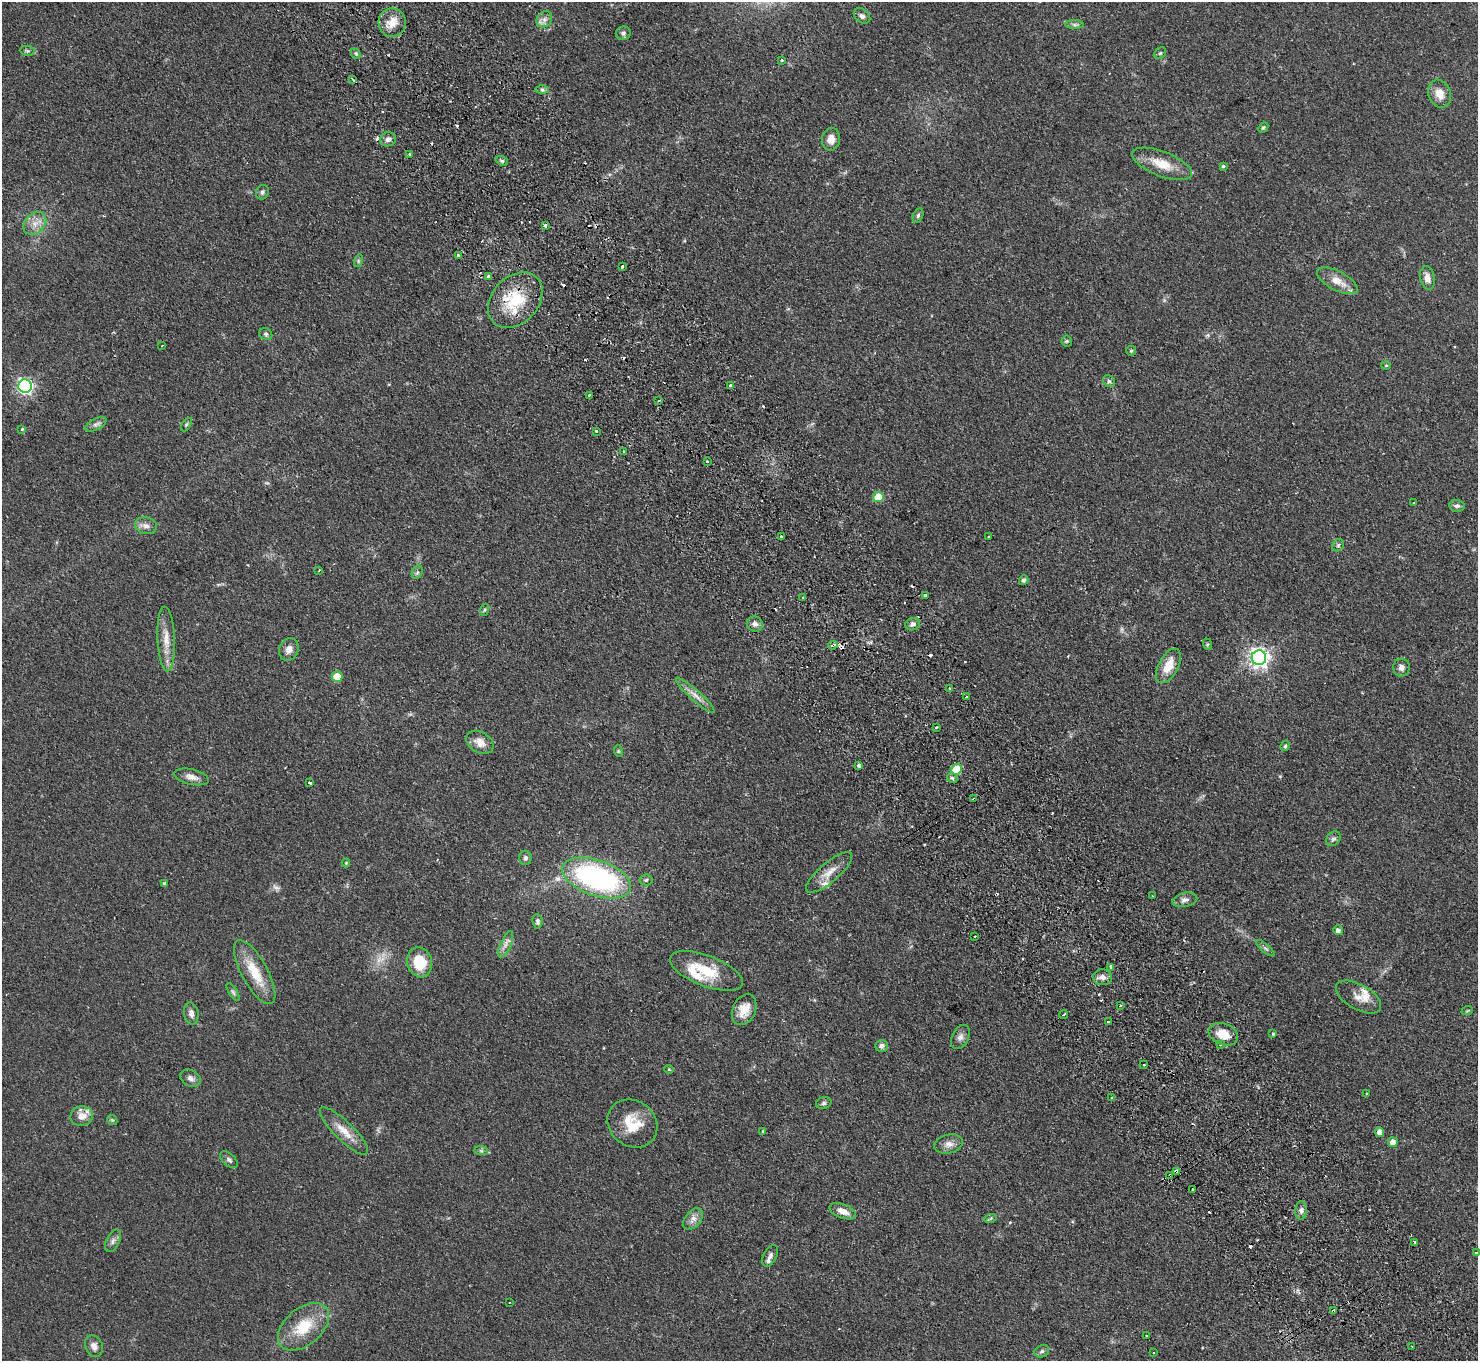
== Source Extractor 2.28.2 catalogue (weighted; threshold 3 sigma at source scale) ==
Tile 6 of 4 x 4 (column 2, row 2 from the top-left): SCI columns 1526-3001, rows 3056-4414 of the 6002 x 5970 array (HDU 1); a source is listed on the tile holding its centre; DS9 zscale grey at full resolution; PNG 1480 x 1363 px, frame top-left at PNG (2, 2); each listed source drawn as its Kron ellipse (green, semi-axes under 4 px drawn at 4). Shown black and unused: <1% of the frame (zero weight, under 2 of 3 exposures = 3% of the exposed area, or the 3 px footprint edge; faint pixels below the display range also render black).
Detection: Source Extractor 2.28.2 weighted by HDU 2 'WHT'; one run over the whole footprint, this tile lists its part. Background 0.0872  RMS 0.0064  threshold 0.0289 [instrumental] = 3 sigma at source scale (4.5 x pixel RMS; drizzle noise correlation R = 1.50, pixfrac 1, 0.05/0.05 arcsec/px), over >= 5 px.
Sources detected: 181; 2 too faint to see at this stretch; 25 cosmic-ray / hot-pixel residue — neither listed nor drawn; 5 inside a brighter listed object's ellipse — not listed separately; the other 149 listed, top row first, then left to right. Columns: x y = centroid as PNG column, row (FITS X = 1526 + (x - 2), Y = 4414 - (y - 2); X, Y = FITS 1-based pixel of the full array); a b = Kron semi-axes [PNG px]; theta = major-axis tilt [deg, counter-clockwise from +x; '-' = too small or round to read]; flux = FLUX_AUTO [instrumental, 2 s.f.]
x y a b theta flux
862 16 9 6 -40 2.1
544 19 8 7 - 2.8
392 23 14 13 - 7.9
1074 25 9 4 -1 1.6
623 33 7 6 - 1.6
27 51 7 5 -7 1.1
1160 53 6 5 - 0.98
356 54 6 4 -45 1.1
781 60 3 3 - 1.7
353 80 4 2 - 1.3
542 90 7 4 0 1.3
1440 94 14 11 -68 6.9
1263 127 6 4 48 0.86
388 139 8 7 - 2.5
831 139 11 9 80 4.7
409 154 2 2 - 0.72
502 161 6 4 -18 1.1
1162 164 32 12 -21 14
1223 166 4 4 - 0.92
262 192 7 6 - 1.6
918 216 7 5 64 1.3
35 223 13 9 44 5.9
545 225 3 3 - 1.2
459 256 3 3 - 2.6
358 261 6 4 73 1
622 267 4 3 - 2
488 276 3 3 - 1.3
1427 278 12 7 -78 4.3
1337 281 22 9 -27 8.6
515 300 31 23 47 28
266 334 7 5 -33 1.4
1067 341 5 5 - 0.93
162 346 3 2 - 0.71
1131 351 5 5 - 0.81
1386 365 4 4 - 0.71
1109 381 6 5 - 1.3
730 385 3 3 - 2
25 386 7 6 - 160
589 395 3 3 - 2.2
659 400 3 2 - 1.1
96 424 11 5 26 2.2
186 425 7 4 59 1
22 429 4 2 - 0.63
596 431 3 3 - 2.8
623 451 2 2 - 0.76
707 461 3 2 - 1.1
878 497 5 5 - 14
1414 503 2 2 - 0.58
1457 506 8 6 -7 1.7
146 526 11 8 -13 3.4
781 536 3 3 - 1.3
989 536 3 3 - 1.2
1338 545 7 5 45 1.2
319 570 4 3 - 0.49
417 572 7 5 59 1.3
1024 580 5 4 - 1.3
925 595 3 3 - 1.4
803 598 3 3 - 1.5
484 610 6 4 71 0.84
755 624 8 7 - 2.6
913 624 7 6 - 2.4
166 639 32 9 -87 8.9
1207 644 6 4 -73 0.76
833 645 5 3 - 4.1
289 649 11 9 68 4.1
1259 658 7 7 - 300
1168 666 19 9 62 11
1401 667 9 8 - 2.7
337 677 5 5 - 15
949 689 3 2 - 0.92
695 695 25 5 -42 4.8
967 697 3 2 - 0.74
936 727 4 2 - 0.67
480 742 15 10 -31 6
1285 746 5 4 - 0.96
618 751 6 4 -72 0.78
859 765 3 3 - 29
956 769 5 5 - 17
192 777 18 7 -12 4.2
952 778 6 4 -44 1.1
309 782 3 3 - 1.3
974 799 3 3 - 2.2
1333 839 8 6 49 1.6
525 858 7 6 - 1.5
346 863 4 4 - 0.58
829 872 29 10 40 7.9
597 878 36 18 -19 130
646 880 6 5 - 1.1
164 884 4 3 - 12
1153 896 3 2 - 0.53
1185 900 12 7 12 2.7
537 921 7 5 -83 1.7
1338 930 5 5 - 2
975 936 3 3 - 1.2
506 944 14 5 66 3.3
1266 948 11 4 -40 1.6
419 962 15 12 -73 18
1111 968 4 4 - 2.4
706 971 38 15 -21 23
255 972 36 13 -61 18
1103 977 9 8 - 3.2
233 992 10 4 -58 1.4
1359 997 25 12 -29 8.2
1120 1006 3 2 - 1.1
744 1010 16 11 66 8.3
1467 1011 6 3 19 0.72
191 1013 11 7 -81 3.2
1064 1014 4 2 - 0.85
1109 1022 3 3 - 4.4
1223 1034 15 10 -20 11
1273 1034 4 3 - 0.61
960 1037 13 8 63 3
1220 1044 3 3 - 2.8
882 1046 6 6 - 1.9
1144 1064 3 2 - 0.77
669 1069 4 4 - 0.65
190 1078 10 8 -28 2.7
1367 1094 3 2 - 0.7
1111 1098 3 2 - 0.63
824 1103 8 6 16 1.4
82 1116 11 10 - 6.4
112 1120 6 4 -44 0.81
632 1123 26 22 -38 18
344 1131 32 9 -44 9.7
763 1131 4 2 - 0.52
1380 1132 4 4 - 4
1393 1142 5 5 - 5.1
949 1144 14 9 12 4.2
481 1151 7 4 -1 1.2
229 1160 10 6 -42 1.8
1176 1171 4 3 - 3.7
1170 1175 3 3 - 2.3
1192 1190 3 3 - 4.1
1301 1210 9 6 85 2.5
843 1211 14 7 -21 5
693 1219 12 8 50 3.9
990 1219 6 4 20 0.82
113 1241 12 6 65 2.6
1414 1242 3 2 - 1
1476 1252 3 2 - 0.44
770 1256 11 6 62 2.4
509 1302 3 2 - 0.4
1333 1311 4 3 - 2.8
303 1327 30 18 40 21
1146 1335 2 2 - 0.53
94 1346 11 8 -67 3.7
1412 1346 3 2 - 0.79
1042 1351 7 6 - 1.5
1153 1352 3 3 - 1.5
Overlapping masked pixels (flux is a lower limit): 6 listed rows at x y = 515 300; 833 645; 974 799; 1176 1171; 1170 1175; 1333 1311